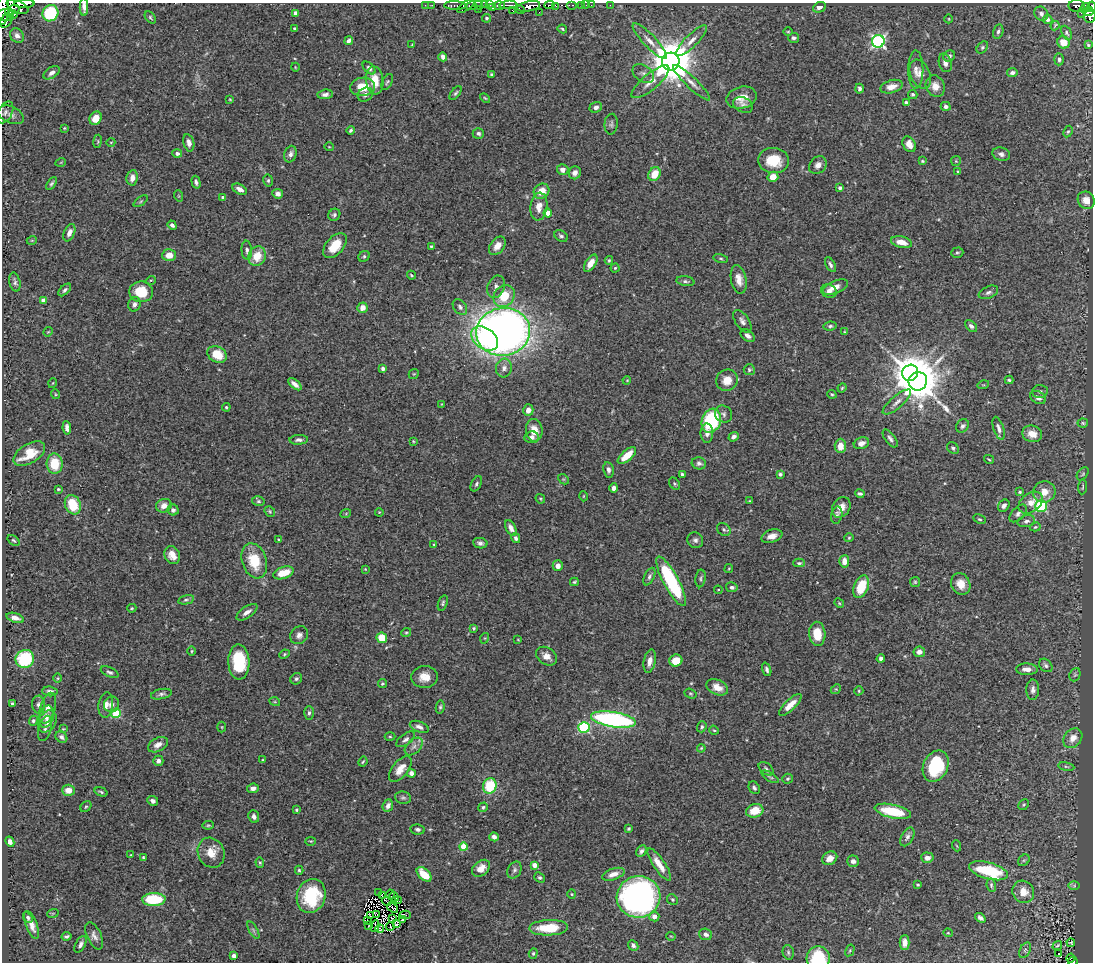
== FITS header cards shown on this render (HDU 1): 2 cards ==
NAXIS1  =                 1091
NAXIS2  =                  960

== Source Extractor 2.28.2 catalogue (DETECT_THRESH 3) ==
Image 1091 x 960 px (HDU 1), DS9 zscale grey, 1 PNG px = 1 image px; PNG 1095 x 964 px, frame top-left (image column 1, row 960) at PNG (2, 3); each listed source drawn as its Kron ellipse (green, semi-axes under 4 px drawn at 4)
Background 0.762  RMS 0.026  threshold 0.0785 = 3 sigma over >= 5 px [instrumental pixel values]
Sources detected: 458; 8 with non-positive FLUX_AUTO (blend fragments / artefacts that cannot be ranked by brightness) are neither listed nor drawn; the other 450 listed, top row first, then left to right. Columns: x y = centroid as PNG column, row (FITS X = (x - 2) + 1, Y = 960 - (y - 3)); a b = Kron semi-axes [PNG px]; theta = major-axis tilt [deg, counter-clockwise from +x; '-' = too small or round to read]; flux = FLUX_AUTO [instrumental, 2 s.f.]
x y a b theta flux
24 4 10 3 2 480
425 5 2 2 - 12
432 5 2 2 - 11
455 5 11 3 -1 230
479 5 4 3 - 66
485 5 3 2 - 6
489 5 3 3 - 30
499 5 6 3 0 250
508 5 9 2 4 76
550 5 5 2 - 81
571 5 5 2 - 47
581 5 3 2 - 29
586 5 2 2 - 2.9
591 5 2 2 - 3.6
610 5 2 2 - 5
17 6 12 6 -26 1300
466 6 10 3 34 46
472 6 5 3 - 210
529 6 11 5 11 150
1077 6 8 6 -3 140
84 7 9 4 -89 9
556 7 3 2 - 28
819 7 7 5 26 7.9
1091 7 5 2 - 210
493 8 4 3 - 120
1085 8 5 4 - 230
3 9 16 6 86 600
478 9 3 2 - 81
520 9 5 3 - 100
12 10 7 3 20 600
513 11 3 2 - 82
539 12 2 2 - 1.3
1088 12 5 3 - 240
50 13 8 7 - 110
296 13 4 4 - 7.9
1081 13 3 2 - 57
1041 14 7 6 - 5.9
6 15 8 6 -4 1200
12 15 5 3 - 270
1089 16 7 6 - 390
150 17 7 4 -52 2.8
487 18 4 4 - 3
949 19 4 3 - 1.3
1048 19 5 4 - 4.2
6 21 8 5 46 270
1055 26 4 3 - 2.5
294 28 4 3 - 1.7
562 29 5 3 - 2.4
998 31 7 5 76 4.4
788 32 4 3 - 1.6
1066 33 7 4 -62 3.2
17 36 7 6 - 7.5
794 38 5 5 - 4.2
349 40 5 3 - 5.7
650 41 24 6 -46 18
691 41 21 6 45 15
878 41 6 6 - 370
1063 42 6 6 - 20
412 44 4 2 - 1.3
1088 45 3 2 - 1.8
982 47 7 5 50 3
949 56 6 5 - 5.3
443 57 5 4 - 6.9
1059 59 6 5 - 4.6
671 62 9 9 - 8100
945 63 9 6 -74 9.1
295 67 4 3 - 1.3
369 68 8 4 -45 5.3
916 70 19 7 90 12
52 73 9 5 35 7.8
1012 73 5 4 - 7.1
643 74 12 8 -35 8.4
920 74 15 9 -66 13
491 75 4 3 - 3.2
375 80 14 8 -84 31
387 82 8 5 62 3.2
650 82 24 8 40 20
692 83 25 5 -44 13
935 86 11 9 -64 16
363 87 12 9 8 36
891 87 11 6 16 17
860 89 5 3 - 5.1
455 93 8 4 52 3.5
325 94 8 4 6 6
913 94 5 4 - 3.5
365 95 8 6 32 7.6
485 98 6 3 -44 2
742 98 15 10 13 22
230 99 4 3 - 1.6
906 102 4 3 - 5.1
743 105 10 7 -23 6.7
946 106 5 4 - 5.6
596 107 6 5 - 7.1
5 112 11 7 63 6.9
11 115 13 8 -24 9.6
96 118 7 6 - 19
611 124 10 6 84 4.8
64 128 4 3 - 1.8
351 130 4 3 - 3.3
1068 132 6 4 61 2.6
478 133 6 5 - 5
97 141 6 3 82 1.8
111 142 4 3 - 1.4
189 143 9 5 -76 9.1
909 144 8 6 -60 15
329 147 5 3 - 1.4
177 153 5 4 - 5.7
290 154 8 6 74 7.3
1001 154 9 6 -17 6.1
773 160 15 12 -6 49
922 161 4 3 - 2.3
956 161 5 5 - 2.1
61 162 5 3 - 1.4
818 165 10 8 47 10
563 170 6 5 - 10
957 172 4 3 - 2
575 173 6 6 - 8.9
654 174 7 6 - 27
773 177 5 5 - 24
132 178 8 5 81 9.4
268 180 6 5 - 3.4
196 182 6 4 -74 4.3
51 183 7 4 58 3.4
840 188 4 3 - 6.1
240 189 8 5 -28 10
541 191 8 7 - 27
278 194 5 4 - 7.8
179 196 6 3 -71 1.6
223 197 4 3 - 2.6
1086 200 9 8 - 18
141 201 8 4 36 2.7
539 207 14 8 82 18
548 213 4 4 - 28
334 215 6 5 - 4.1
172 225 5 3 - 5.3
69 233 9 5 67 10
561 236 7 5 -34 4.5
32 240 5 3 - 1.4
901 242 10 5 -14 19
335 246 15 8 48 38
431 246 3 3 - 1.8
497 246 10 7 52 14
247 250 9 5 -85 5.6
957 253 6 5 - 3.1
169 255 7 6 - 19
257 256 10 8 64 32
364 256 6 5 - 3.5
721 259 7 4 -13 2.9
609 260 4 3 - 2.2
591 263 9 5 57 20
830 265 8 4 -62 4.8
615 268 4 4 - 2.2
411 275 5 3 - 2.1
739 279 14 7 -78 16
151 280 5 3 - 1.6
685 281 9 5 -9 4.1
15 282 9 5 -77 4.7
496 287 11 8 69 8.1
835 287 13 6 22 16
65 290 8 4 45 3.9
829 291 8 6 -26 7.6
141 292 12 10 -2 49
988 292 10 6 24 5.7
504 296 11 10 - 43
44 300 4 4 - 20
134 304 7 6 - 6.1
460 307 8 6 -53 5.8
362 308 5 5 - 13
742 321 13 6 -56 8
830 326 6 4 10 3.7
971 326 7 4 -44 5.4
48 332 5 3 - 1.6
503 332 27 24 9 1500
845 332 4 3 - 2
748 336 8 5 -39 7.3
485 338 15 10 -36 85
217 354 10 7 -28 44
504 368 9 8 - 8.8
383 369 4 4 - 4.8
749 370 5 5 - 2.9
910 373 8 7 - 3200
414 374 5 4 - 1.9
627 380 4 3 - 1.4
727 380 11 10 - 24
1009 380 4 3 - 2.4
918 381 9 9 - 5900
53 383 5 3 - 1.5
295 384 8 4 -40 8.8
983 385 6 3 16 1.8
842 388 5 4 - 2.1
1040 392 7 6 - 4.2
55 394 5 3 - 1.6
832 394 5 4 - 2.2
1038 398 8 6 -27 9.3
897 402 18 6 40 11
442 404 3 2 - 1.3
226 407 4 4 - 2.7
528 410 6 5 - 9.4
724 414 9 8 - 6.4
711 421 12 9 71 160
1083 423 5 4 - 2.4
962 426 7 6 - 5.5
67 428 7 4 -83 7.1
999 428 12 5 -71 7.4
534 430 11 8 -83 25
707 433 9 6 90 10
1032 434 10 8 -16 22
532 437 7 6 - 6.7
734 437 5 4 - 6.4
890 438 10 5 -53 5.6
299 440 9 5 3 5.3
413 441 3 2 - 1.5
861 443 8 5 18 8.7
840 446 7 5 88 19
953 448 6 5 - 3.5
29 454 18 9 32 39
627 456 11 5 41 34
989 459 5 3 - 2
699 463 7 6 - 5.3
55 464 10 8 -86 51
608 470 8 5 -80 6.2
682 474 3 3 - 3.3
780 474 4 4 - 3.7
1083 474 7 5 51 2.9
563 479 6 4 -42 2.2
476 484 8 5 62 3.9
674 484 6 5 - 2.8
1082 487 7 3 84 2.2
614 488 5 4 - 7
58 489 3 3 - 1.9
1020 492 3 3 - 2.3
1044 492 11 10 - 20
860 493 5 3 - 3.7
583 496 5 3 - 1.6
540 499 5 3 - 1.9
258 501 6 5 - 2.8
749 501 4 3 - 1.6
1031 503 13 9 38 18
73 505 10 7 -69 56
164 506 8 6 22 12
1004 506 6 5 - 7.6
1041 506 5 5 - 170
841 507 11 8 57 16
173 510 6 5 - 5.6
270 511 6 4 -48 2.6
379 512 4 3 - 1.5
346 513 5 3 - 1.5
1018 513 11 6 47 6.4
837 515 8 5 77 5.1
980 519 6 4 -26 2.7
1026 521 9 6 14 5.6
1035 527 5 4 - 2.5
511 528 8 5 -62 8
724 530 7 6 - 4
772 536 11 6 18 13
516 538 5 4 - 5.6
849 538 5 4 - 2.1
14 540 6 4 -38 2.6
279 540 3 3 - 2.2
695 540 8 7 - 5.8
480 543 7 5 -9 5.3
434 544 4 2 - 1.3
172 555 9 7 -63 16
254 561 18 12 -72 54
844 561 6 5 - 16
799 563 6 4 1 3.2
558 566 5 5 - 9.9
365 569 4 3 - 1.4
729 569 4 3 - 1.5
283 573 10 6 18 35
649 577 9 5 63 4.7
700 578 9 5 80 3.6
671 581 28 7 -62 160
574 582 4 3 - 2.4
915 582 5 5 - 2.5
961 584 11 9 -65 21
732 587 6 5 - 4.9
861 587 12 7 68 51
718 590 4 4 - 1.6
186 600 8 4 12 3.8
443 603 8 4 72 3.5
839 603 5 4 - 1.9
132 608 4 3 - 2
247 612 12 5 34 9.7
15 618 9 4 -18 11
474 628 3 3 - 2.1
406 632 5 4 - 2.4
817 634 12 8 -87 39
299 635 9 8 - 8.2
382 638 5 5 - 45
485 638 5 3 - 1.6
518 640 4 2 - 1.3
192 651 4 3 - 1.8
919 652 6 5 - 8.5
284 654 5 4 - 2.3
546 656 11 8 -35 13
25 659 9 9 - 110
881 659 4 4 - 6.5
650 661 12 6 79 12
676 661 6 6 - 28
239 662 17 10 -88 95
1046 665 7 6 - 4.7
767 669 7 4 -70 4.5
1027 669 11 6 -2 10
110 672 9 5 -24 4.6
1075 675 7 5 68 2.9
424 677 13 11 -2 21
58 678 4 3 - 1.5
296 679 6 5 - 3.9
382 684 4 4 - 2.7
717 687 11 7 -25 18
836 689 5 4 - 2.3
1033 690 10 6 89 7.5
50 691 8 5 -5 7.1
859 691 5 4 - 2.2
690 693 6 4 -18 2.4
161 694 10 5 12 5.1
275 702 5 3 - 1.7
12 704 4 3 - 3.2
111 704 8 7 - 10
38 705 9 6 -88 6.2
106 705 13 7 82 14
790 705 15 5 43 21
440 707 6 4 80 3
48 708 16 7 73 13
116 713 5 4 - 82
309 713 7 5 88 4
46 716 11 7 73 9.5
613 720 23 7 -9 340
33 721 5 4 - 3.3
47 721 12 8 61 11
222 727 5 3 - 1.6
419 727 10 5 -21 7.6
702 727 5 4 - 3.5
45 728 13 6 73 5.7
584 728 5 5 - 170
63 729 4 2 - 1.3
714 730 5 4 - 2
61 737 6 5 - 5.4
390 737 5 3 - 2.1
1073 738 11 8 48 15
406 739 11 5 36 6.1
158 745 11 6 28 12
414 746 11 6 44 8.4
701 748 4 3 - 1.9
263 760 4 3 - 1.8
158 761 5 5 - 6.6
363 762 5 3 - 2
936 766 16 12 65 120
1066 767 8 4 -9 3.3
400 769 15 8 51 21
766 769 8 5 -39 4.2
411 773 4 4 - 9.2
770 777 10 4 -32 3.4
788 779 5 5 - 2.8
490 786 8 6 72 77
253 788 6 4 6 8.2
754 788 7 5 -56 3.5
68 790 6 5 - 18
101 792 7 3 -19 3.1
403 798 8 6 -9 4.4
153 801 5 4 - 6.2
1024 805 6 5 - 2.8
388 806 6 5 - 7.3
86 807 6 4 50 2.4
483 807 5 4 - 3.1
296 810 3 3 - 2
755 811 9 6 17 33
893 811 18 6 -12 74
254 817 6 5 - 6.7
208 825 6 4 8 2.3
418 829 7 5 -9 4.7
629 829 3 3 - 2.3
494 837 5 4 - 6.5
907 837 10 6 61 6.4
311 841 5 3 - 1.6
10 842 5 4 - 10
957 846 5 3 - 1.7
463 847 4 4 - 44
641 851 6 4 62 4.5
211 853 15 13 -65 24
131 855 4 3 - 1.5
143 858 4 2 - 2.3
830 858 8 6 33 15
927 858 6 5 - 9.9
1024 860 6 5 - 3.2
853 861 6 5 - 8.3
260 862 5 4 - 2.4
659 864 19 6 -56 21
534 865 4 4 - 17
481 868 10 7 41 17
299 870 4 3 - 2.4
514 870 9 6 63 5.5
989 871 20 8 -16 130
424 874 9 5 -43 41
613 874 12 5 18 13
540 878 6 4 -40 2.8
918 885 3 3 - 2
991 885 7 4 -81 3.1
1074 886 6 4 0 2.4
1023 892 11 10 - 23
378 893 2 2 - 5
390 894 5 2 - 0.12
572 894 4 4 - 1.8
311 896 17 14 73 110
383 896 4 2 - 1.9
394 897 5 3 - 0.58
639 897 22 21 - 730
154 899 11 6 3 84
672 899 6 5 - 3.1
387 901 5 2 - 0.76
398 901 2 2 - 1.3
392 908 6 2 -36 0.9
53 913 6 3 19 1.6
377 915 3 2 - 1.6
405 915 5 2 - 6.2
370 916 3 2 - 2.5
654 916 5 5 - 13
28 918 5 4 - 4.2
980 918 6 4 -38 5.7
392 919 3 2 - 3
402 920 3 2 - 2.6
368 921 3 2 - 2
397 923 4 2 - 1.3
31 925 15 5 -69 13
368 926 3 2 - 1.4
375 926 6 2 80 1.9
390 926 4 2 - 2.2
548 928 19 7 2 50
380 929 4 2 - 0.44
253 930 10 4 -60 3.6
948 933 4 4 - 1.9
706 934 7 5 -19 6.9
66 936 5 3 - 3
94 936 14 7 -65 8.9
671 936 5 3 - 1.3
904 943 7 5 88 13
1071 943 4 2 - 1.5
80 944 9 5 62 5.9
633 945 6 4 -47 5.1
1057 945 5 3 - 2.2
850 950 6 3 60 2.3
1025 950 8 5 65 4.2
788 952 7 5 -76 3.7
533 953 5 4 - 2.3
1059 953 3 3 - 4.4
234 956 4 4 - 6.3
818 958 12 11 - 83
1071 958 4 2 - 3.1
1073 962 4 2 - 82
At the frame edge (FLAGS 8, measured only in part): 8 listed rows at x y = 24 4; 84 7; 1091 7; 3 9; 6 15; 1089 16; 818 958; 1073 962
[8 non-positive-flux detections neither listed nor drawn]